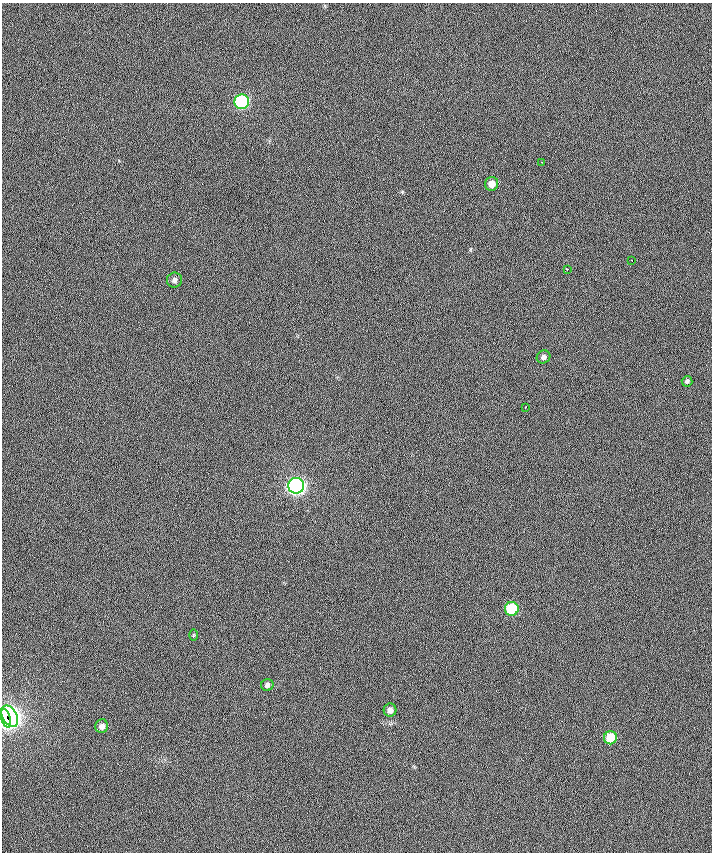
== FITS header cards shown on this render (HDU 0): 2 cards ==
NAXIS1  =                  710 /
NAXIS2  =                  850 /

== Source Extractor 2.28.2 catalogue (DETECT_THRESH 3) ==
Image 710 x 850 px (HDU 0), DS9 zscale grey, 1 PNG px = 1 image px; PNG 714 x 854 px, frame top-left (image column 1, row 850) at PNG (2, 3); each listed source drawn as its Kron ellipse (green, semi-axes under 4 px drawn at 4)
Background -0.47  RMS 14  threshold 41.2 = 3 sigma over >= 5 px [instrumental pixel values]
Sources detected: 18; all 18 listed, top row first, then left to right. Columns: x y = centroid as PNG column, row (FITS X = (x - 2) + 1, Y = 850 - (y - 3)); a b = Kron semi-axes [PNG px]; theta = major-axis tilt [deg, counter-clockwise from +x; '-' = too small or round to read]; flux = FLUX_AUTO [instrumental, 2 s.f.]
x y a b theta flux
242 102 7 7 - 120000
542 162 2 2 - 2700
492 184 7 6 - 8200
632 260 3 2 - 2600
567 269 4 2 - 3000
174 280 7 7 - 3300
543 357 7 6 - 3100
687 381 5 5 - 2000
526 407 3 2 - 4400
296 486 8 8 - 370000
512 609 7 7 - 57000
193 635 6 4 89 1000
267 685 6 6 - 3000
390 710 6 6 - 5100
10 716 11 7 -61 220000
6 718 10 4 -72 110000
102 726 7 6 - 4900
610 738 6 6 - 26000